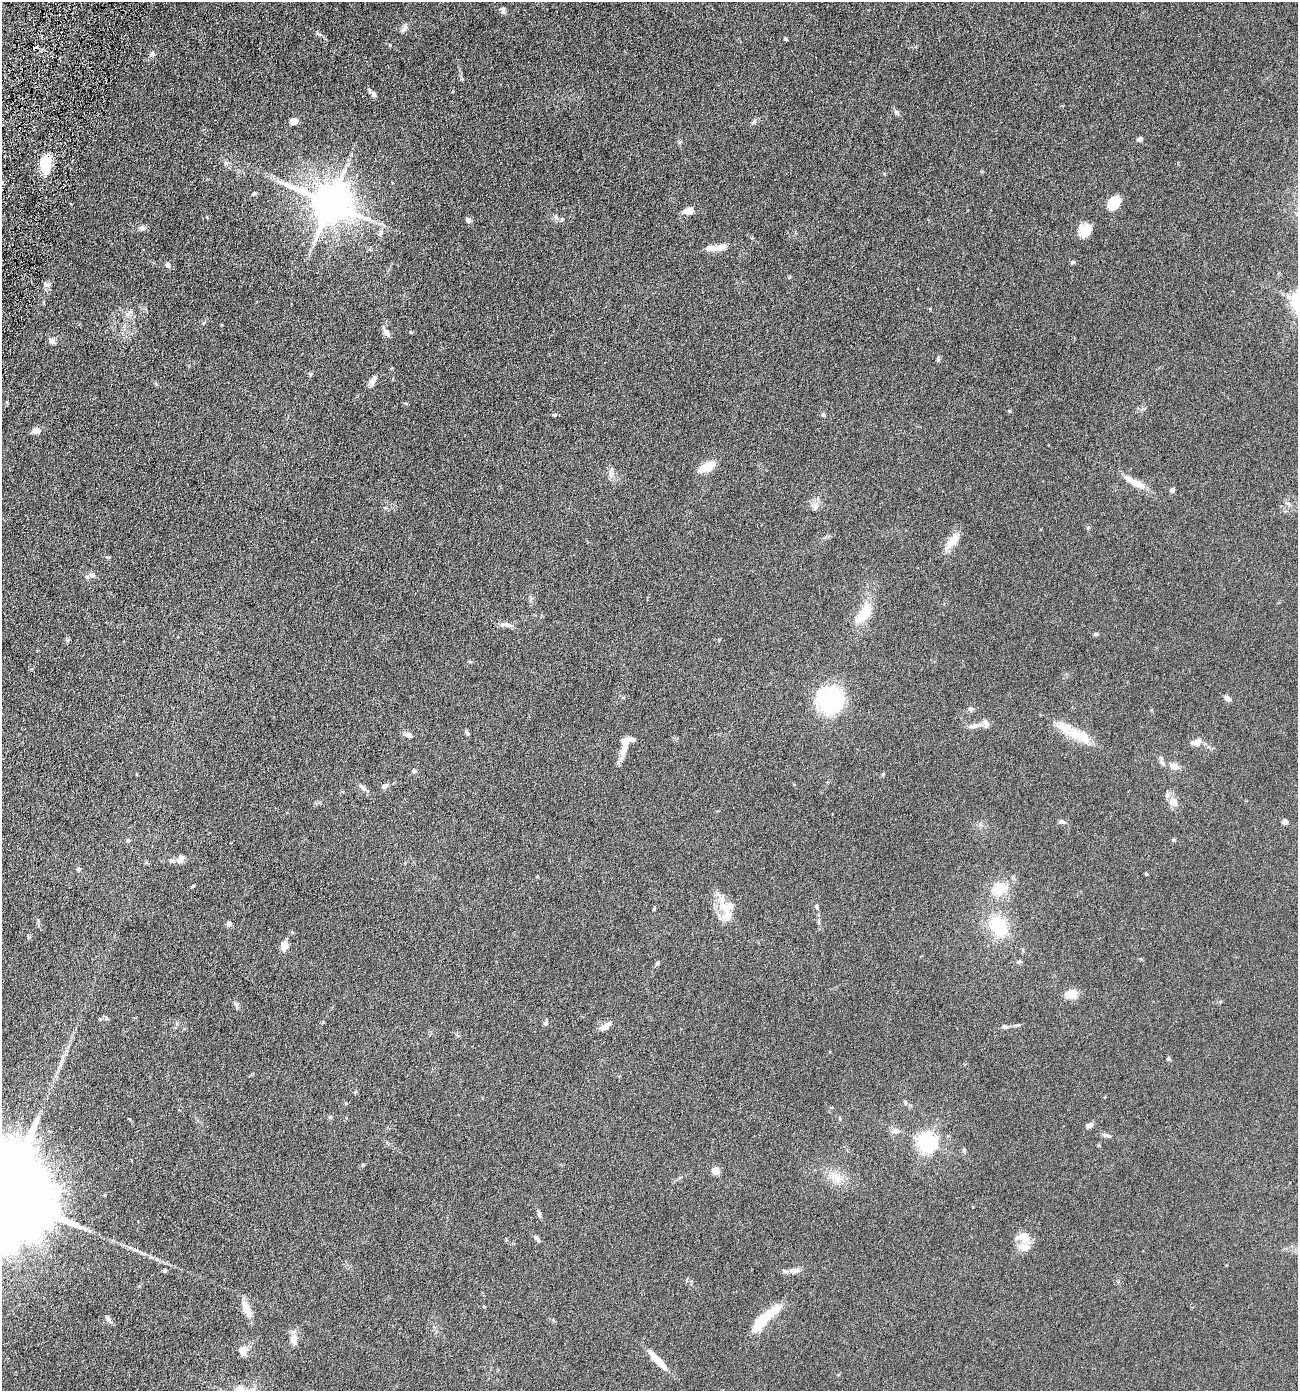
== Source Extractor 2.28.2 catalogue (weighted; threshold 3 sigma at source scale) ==
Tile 11 of 4 x 4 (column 3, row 3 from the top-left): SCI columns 2734-4029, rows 1390-2778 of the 5598 x 5556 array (HDU 1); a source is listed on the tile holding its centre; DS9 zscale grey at full resolution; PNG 1300 x 1393 px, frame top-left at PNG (2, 2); no overlay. Shown black and unused: <1% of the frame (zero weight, under 4 of 8 exposures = <1% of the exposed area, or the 3 px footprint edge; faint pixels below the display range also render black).
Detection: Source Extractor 2.28.2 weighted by HDU 2 'WHT'; one run over the whole footprint, this tile lists its part. Background 0.062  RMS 0.0055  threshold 0.0225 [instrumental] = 3 sigma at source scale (4.09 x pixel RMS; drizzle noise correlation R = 1.36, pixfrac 0.8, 0.05/0.05 arcsec/px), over >= 5 px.
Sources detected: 113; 1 cosmic-ray / hot-pixel residue — not listed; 9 inside a brighter listed object's ellipse — not listed separately; the other 103 listed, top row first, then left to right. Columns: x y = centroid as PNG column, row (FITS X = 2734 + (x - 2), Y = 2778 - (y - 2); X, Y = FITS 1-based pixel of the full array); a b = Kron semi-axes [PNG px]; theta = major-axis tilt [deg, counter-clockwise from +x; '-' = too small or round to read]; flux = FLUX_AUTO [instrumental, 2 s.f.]
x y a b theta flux
503 11 9 6 -81 1.2
404 28 14 5 58 1.7
320 34 6 4 -2 0.83
786 39 5 3 - 0.59
153 54 7 5 -11 0.89
374 94 9 7 -63 1.6
896 112 9 4 -8 0.88
294 121 6 5 - 5.2
754 122 7 5 70 0.97
1140 139 7 5 18 1.1
46 164 20 10 90 13
282 183 9 4 -19 1.4
330 203 12 10 -21 1700
1114 203 14 10 57 12
689 210 12 7 15 4.5
468 220 5 4 - 2.9
562 220 6 5 - 0.68
142 228 10 7 13 1.4
1085 230 14 13 - 6.8
380 233 9 5 76 1.3
719 248 21 8 3 4.3
1072 262 6 4 39 0.66
168 265 7 6 - 1.4
46 285 10 7 -6 1.6
128 314 9 6 29 1.7
204 323 6 3 55 0.54
387 333 13 6 -49 1.8
52 341 9 6 -34 1.8
938 359 8 3 -78 0.65
310 374 6 4 88 0.57
373 380 13 6 61 2.2
823 414 6 5 - 0.82
36 431 11 7 6 2.1
707 467 14 7 27 11
611 475 8 5 -34 1.4
1135 483 30 8 -27 6.8
1172 490 5 5 - 1.5
1288 504 10 3 -40 0.98
815 506 11 9 -71 2.6
952 541 25 10 51 6.3
93 575 7 7 - 1.4
866 612 24 14 68 11
505 625 18 4 0 1.9
1095 634 6 4 11 0.62
470 661 6 4 -2 0.51
1228 698 7 5 -37 2.2
830 700 15 14 - 100
971 709 7 5 2 0.98
976 725 24 6 13 3.7
467 733 7 5 -64 0.78
408 735 12 6 -18 2
1079 735 43 14 -24 13
1196 742 13 8 23 2.7
625 743 28 8 79 5.8
1174 766 10 8 -17 3.3
414 771 6 5 - 1
883 774 5 4 - 0.5
385 786 10 5 27 1.6
363 788 12 6 -43 1.7
1173 802 13 10 -31 3.8
1062 821 8 5 -11 1.1
1285 822 6 6 - 1.5
128 840 4 4 - 0.97
1174 840 4 4 - 0.68
179 861 10 8 3 2.3
78 869 6 5 - 0.74
1146 874 4 3 - 0.48
193 886 6 3 20 0.49
1000 889 13 11 21 12
729 906 17 10 19 8.3
816 906 6 5 - 0.79
229 924 6 6 - 1.5
999 926 23 17 -58 21
284 946 10 8 78 4.1
1019 961 6 5 - 0.84
657 963 6 4 72 0.79
1071 994 14 10 6 6
546 1023 7 5 31 0.89
604 1027 13 6 24 2.9
1005 1027 7 5 3 1.4
1169 1059 5 5 - 0.72
355 1092 5 4 - 0.52
905 1103 7 3 -82 0.63
1090 1125 9 6 22 1.7
896 1131 8 7 - 2.3
1106 1135 10 5 -13 1.3
927 1142 6 6 - 230
964 1150 5 5 - 0.6
716 1170 6 6 - 5.1
836 1177 20 10 -41 6.1
5 1195 42 21 -26 22000
539 1213 9 5 -79 1.1
536 1238 9 5 -51 1.3
1026 1239 15 10 -76 5.1
165 1271 5 4 - 0.67
795 1271 13 8 4 3
484 1307 4 3 - 0.38
247 1309 26 8 -65 5.4
763 1319 33 8 43 21
294 1338 14 7 -88 4.6
243 1351 12 10 84 3.7
657 1359 29 8 -47 7.3
240 1389 8 7 - 8.8
Overlapping masked pixels (flux is a lower limit): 1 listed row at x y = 46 164
Isophote crosses this tile's border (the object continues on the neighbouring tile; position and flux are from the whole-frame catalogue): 2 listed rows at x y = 5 1195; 240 1389
Unlisted compact peaks at least as high as the median listed source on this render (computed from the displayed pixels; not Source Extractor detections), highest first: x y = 1009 411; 406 403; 555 415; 254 193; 1088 527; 107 1318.